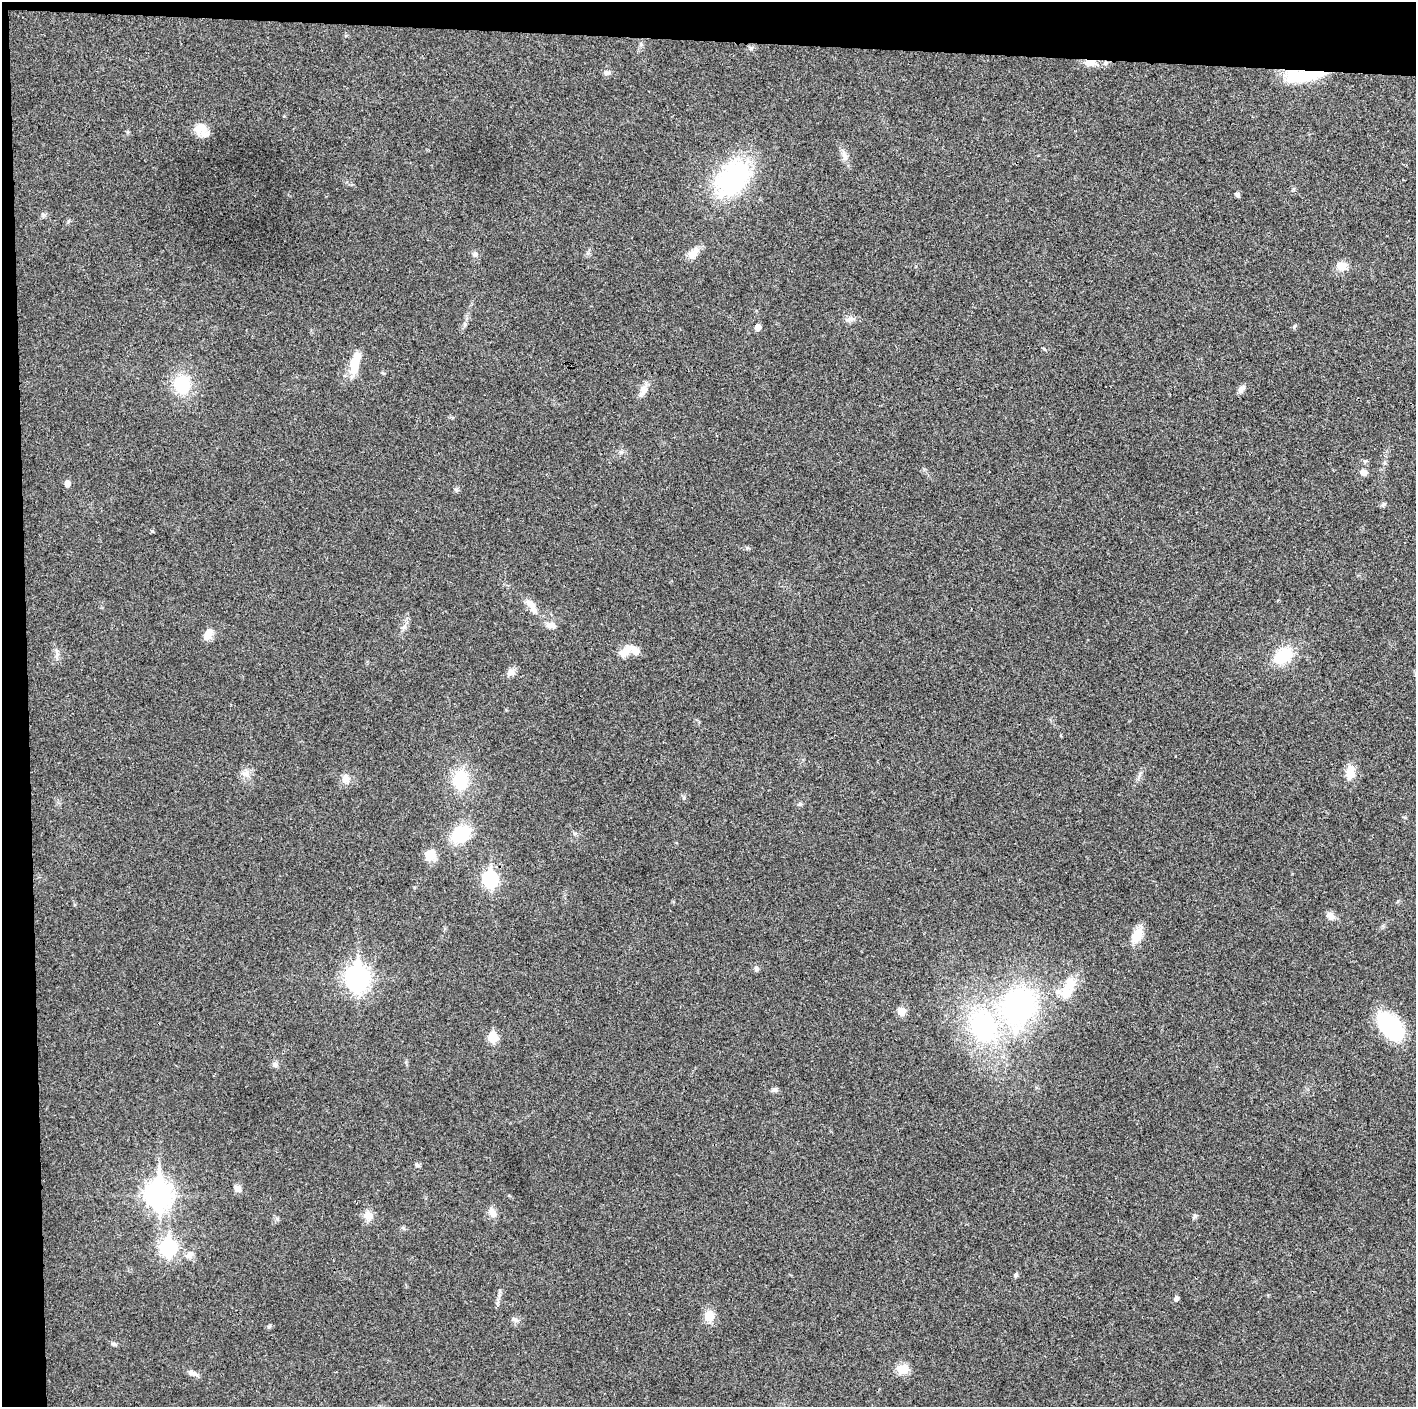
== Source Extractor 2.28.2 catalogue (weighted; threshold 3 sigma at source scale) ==
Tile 1 of 3 x 3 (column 1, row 1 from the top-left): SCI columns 1-1414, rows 2816-4220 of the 4243 x 4223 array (HDU 1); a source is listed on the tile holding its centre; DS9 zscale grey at full resolution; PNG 1418 x 1409 px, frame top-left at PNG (2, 2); no overlay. Shown black and unused: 5% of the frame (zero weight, under 3 of 4 exposures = <1% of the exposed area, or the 3 px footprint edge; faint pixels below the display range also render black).
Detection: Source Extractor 2.28.2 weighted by HDU 2 'WHT'; one run over the whole footprint, this tile lists its part. Background 0.0189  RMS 0.0039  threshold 0.0175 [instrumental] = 3 sigma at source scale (4.5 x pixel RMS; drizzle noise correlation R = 1.50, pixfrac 1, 0.05/0.05 arcsec/px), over >= 5 px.
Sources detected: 77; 2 inside a brighter listed object's ellipse — not listed separately; the other 75 listed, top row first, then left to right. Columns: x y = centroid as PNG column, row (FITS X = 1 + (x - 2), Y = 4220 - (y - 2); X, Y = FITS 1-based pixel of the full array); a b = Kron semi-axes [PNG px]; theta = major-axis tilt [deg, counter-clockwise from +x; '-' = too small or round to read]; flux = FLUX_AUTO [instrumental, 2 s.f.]
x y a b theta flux
751 48 7 5 45 0.85
1090 63 15 8 0 3.6
1105 63 8 6 17 1.1
606 72 9 6 6 1.3
1303 76 47 13 4 17
200 127 20 11 9 4
845 156 14 7 -70 2.4
733 179 47 31 48 54
1237 194 7 4 -50 1
43 214 6 4 -19 0.68
693 253 20 10 47 3.8
475 254 8 7 - 1.3
1341 266 14 10 -12 4.4
850 319 17 5 7 1.8
465 324 6 6 - 0.8
1294 326 8 2 69 0.46
758 327 5 5 - 3.2
355 363 34 10 78 8.1
182 384 20 17 90 17
1242 389 13 7 46 1.7
643 390 19 8 68 2.9
621 452 6 5 - 0.81
1363 472 10 8 -17 1.9
67 483 6 5 - 2.7
456 490 6 5 - 0.77
1383 505 7 5 37 0.81
152 531 5 4 - 0.44
747 548 6 5 - 0.57
531 606 26 9 -56 4.7
551 625 13 8 -10 2.5
404 627 11 6 53 1.7
208 634 16 10 61 3.5
626 651 20 11 42 5
57 654 20 4 -87 1.5
1283 656 20 14 35 17
511 672 11 9 -5 2
1350 772 13 9 85 6.4
246 773 12 9 -8 2.7
1140 775 11 3 75 1
346 779 13 10 90 3
460 780 21 16 86 17
684 798 6 4 -73 0.59
800 804 7 5 14 0.82
461 834 19 14 29 20
430 855 15 11 50 5.4
490 879 8 7 - 71
1331 916 11 8 -35 2.6
1137 935 19 12 64 6
756 968 8 6 -64 1
357 978 10 8 -88 270
1068 988 37 16 70 11
1019 1006 40 32 66 87
901 1011 9 9 - 3.6
983 1026 50 36 -74 58
1391 1027 32 18 -49 34
493 1038 6 6 - 18
275 1064 7 7 - 1.2
774 1090 7 7 - 1
417 1165 8 5 -28 0.83
237 1188 10 9 - 1.8
158 1195 12 9 -88 340
492 1212 14 9 -63 2.7
368 1216 13 11 -76 3.7
1195 1216 8 5 61 0.8
403 1228 6 4 -19 0.63
168 1247 9 7 89 81
190 1255 13 8 35 2.4
1016 1275 5 5 - 0.95
1176 1298 5 5 - 1.5
709 1316 13 11 -89 5.3
514 1319 12 6 -23 1.3
269 1326 6 5 - 0.65
114 1344 7 5 -15 0.84
903 1369 14 11 23 5.3
192 1373 13 7 -21 1.9
Overlapping masked pixels (flux is a lower limit): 3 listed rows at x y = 1090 63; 1105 63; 1303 76
Unlisted compact peaks at least as high as the median listed source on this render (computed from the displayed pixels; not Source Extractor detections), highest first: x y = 277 1219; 1044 349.